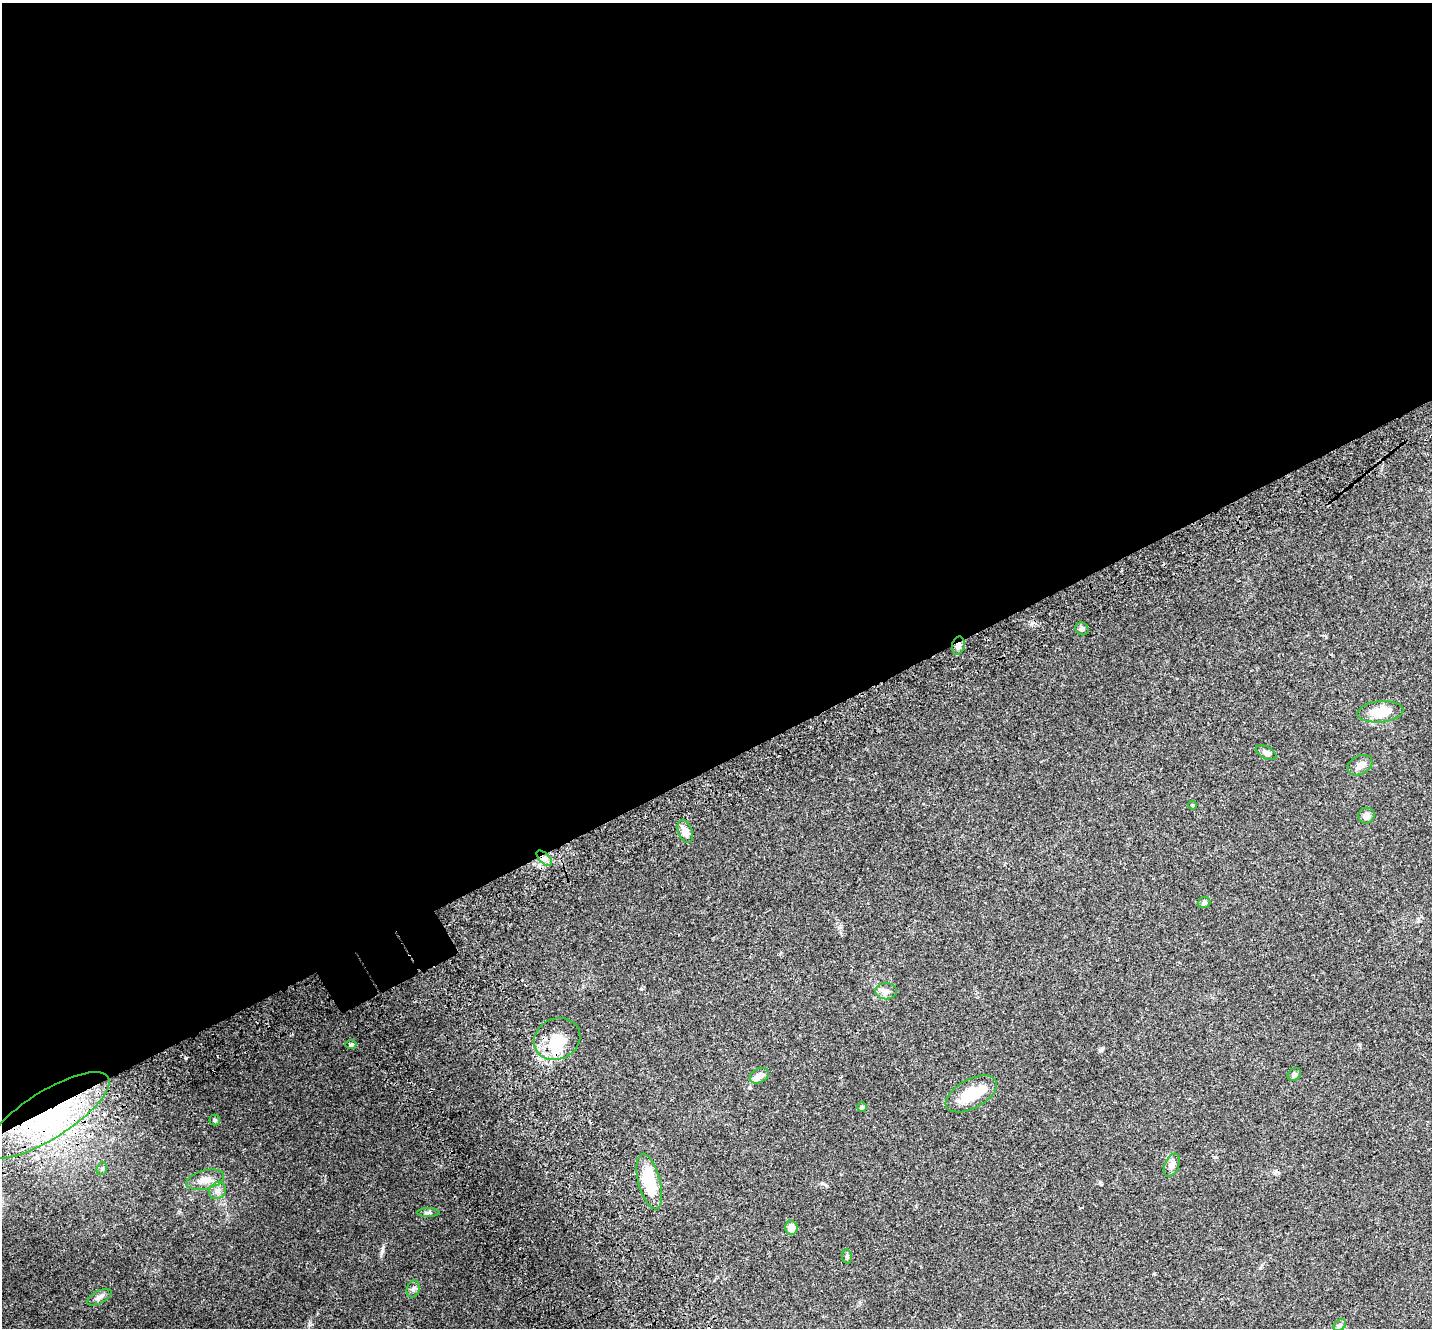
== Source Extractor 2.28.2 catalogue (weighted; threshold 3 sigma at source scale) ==
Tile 2 of 4 x 4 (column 2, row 1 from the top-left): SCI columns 1559-2988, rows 4286-5611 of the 5973 x 5859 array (HDU 1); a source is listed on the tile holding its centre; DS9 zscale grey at full resolution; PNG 1434 x 1330 px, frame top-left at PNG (2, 3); each listed source drawn as its Kron ellipse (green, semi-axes under 4 px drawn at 4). Shown black and unused: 58% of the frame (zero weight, under 3 of 4 exposures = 9% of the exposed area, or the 3 px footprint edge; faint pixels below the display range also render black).
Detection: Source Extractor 2.28.2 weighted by HDU 2 'WHT'; one run over the whole footprint, this tile lists its part. Background 0.0697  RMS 0.0062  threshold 0.0279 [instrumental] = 3 sigma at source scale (4.5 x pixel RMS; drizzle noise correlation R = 1.50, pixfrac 1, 0.0396/0.0396 arcsec/px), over >= 5 px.
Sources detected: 33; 1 inside a brighter object's white glare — neither listed nor drawn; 2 inside a brighter listed object's ellipse — not listed separately; the other 30 listed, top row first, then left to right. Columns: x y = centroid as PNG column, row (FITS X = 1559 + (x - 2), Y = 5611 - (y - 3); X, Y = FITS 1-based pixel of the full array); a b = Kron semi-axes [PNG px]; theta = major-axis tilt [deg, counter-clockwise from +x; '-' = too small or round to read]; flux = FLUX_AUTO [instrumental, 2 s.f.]
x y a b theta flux
1082 629 7 6 - 1.5
958 646 9 6 78 2.4
1380 712 23 10 5 13
1266 753 11 6 -27 2.1
1360 765 13 9 28 3.8
1193 805 4 3 - 0.63
1366 816 8 8 - 2.8
685 831 12 7 -70 4.9
544 858 10 5 -45 2.1
1204 902 6 5 - 1.6
886 991 11 8 0 2.7
557 1039 24 20 25 17
351 1045 5 4 - 0.99
1294 1074 7 5 33 1.2
759 1076 10 7 27 3.5
971 1094 28 14 28 18
862 1107 4 4 - 0.88
47 1115 72 23 32 82
215 1120 5 5 - 0.72
1172 1165 12 7 67 2.9
102 1169 6 5 - 1.1
205 1180 19 9 14 5.5
649 1181 28 11 -75 28
217 1191 9 8 - 2.8
428 1213 11 4 0 1.4
791 1228 7 6 - 5.4
847 1257 7 5 -79 0.93
413 1289 9 6 70 1.6
99 1297 13 6 28 2.6
1340 1325 7 5 42 1.3
Overlapping masked pixels (flux is a lower limit): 4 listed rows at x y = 958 646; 544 858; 47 1115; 649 1181
Unlisted compact peaks at least as high as the median listed source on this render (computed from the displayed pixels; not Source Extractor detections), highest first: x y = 641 989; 1100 1050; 1215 1157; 822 1183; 1260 1268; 1100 1182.